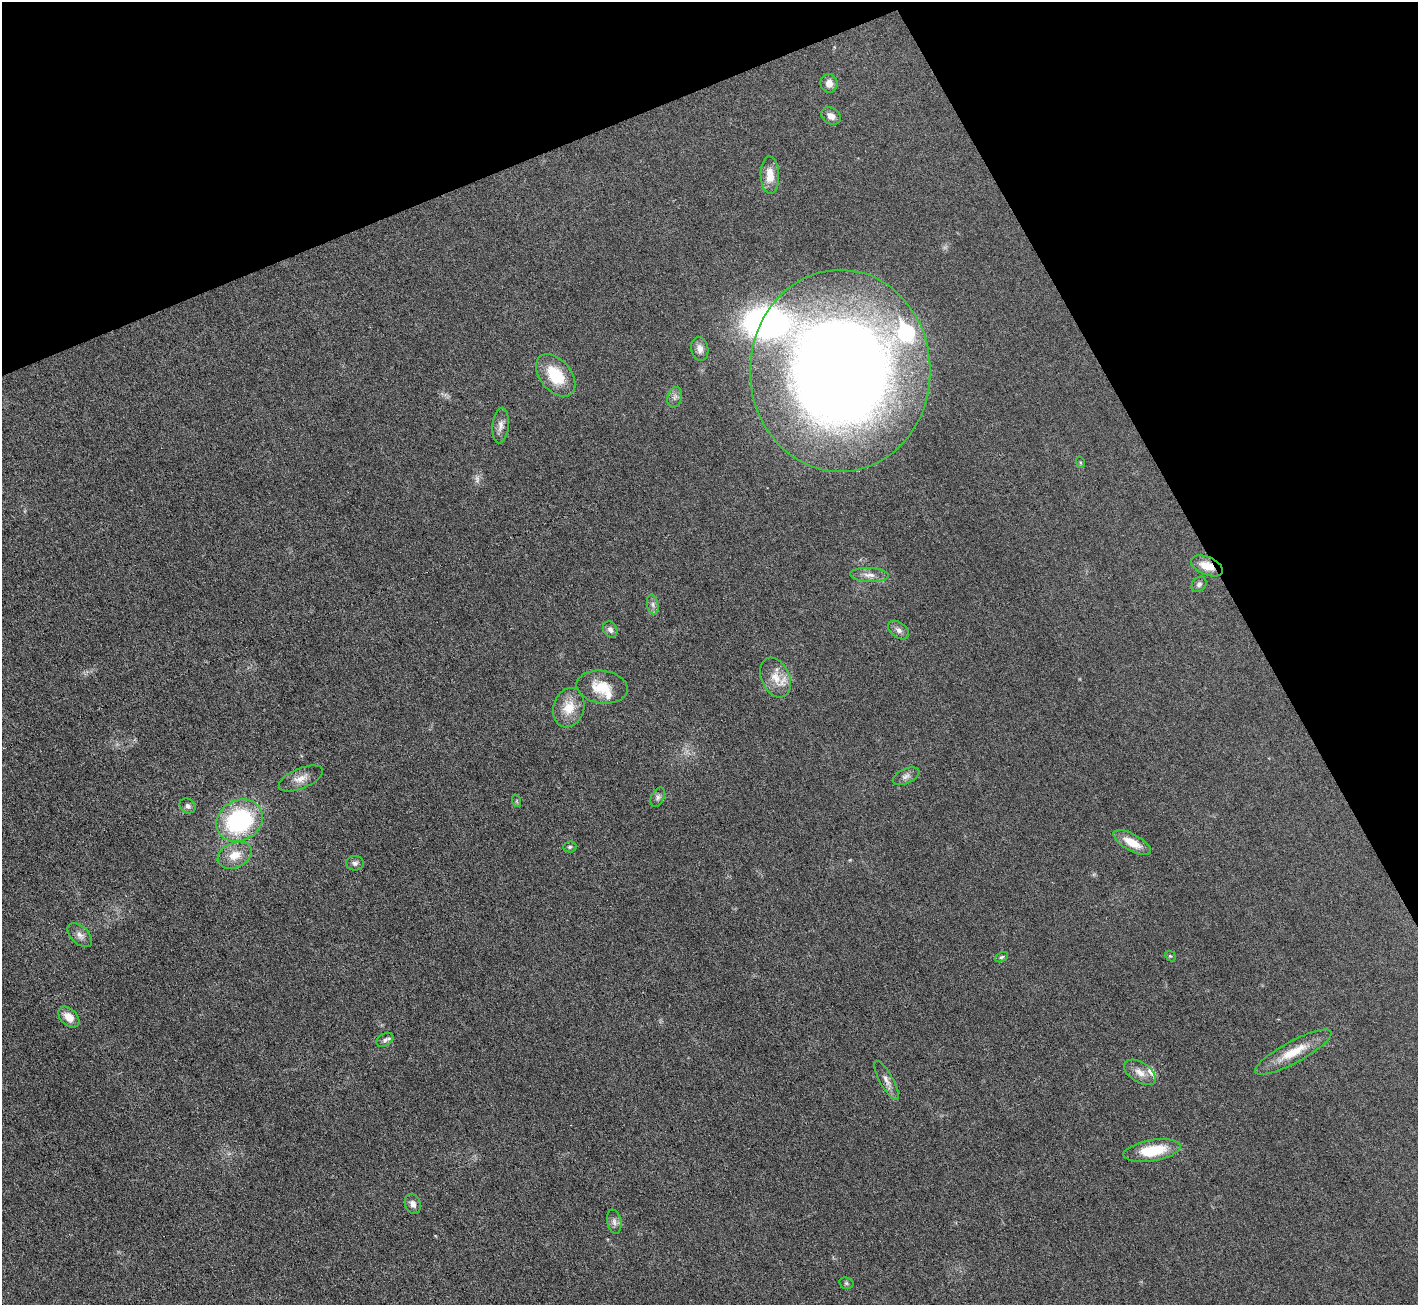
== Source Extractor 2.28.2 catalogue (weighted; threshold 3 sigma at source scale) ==
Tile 3 of 4 x 4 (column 3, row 1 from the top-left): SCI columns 2831-4246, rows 4063-5365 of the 5664 x 5653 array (HDU 1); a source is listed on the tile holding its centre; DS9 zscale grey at full resolution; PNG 1420 x 1307 px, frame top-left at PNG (2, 2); each listed source drawn as its Kron ellipse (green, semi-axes under 4 px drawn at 4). Shown black and unused: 22% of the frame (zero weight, under 3 of 6 exposures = <1% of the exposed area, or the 3 px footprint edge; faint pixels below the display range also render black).
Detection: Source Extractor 2.28.2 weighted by HDU 2 'WHT'; one run over the whole footprint, this tile lists its part. Background 0.0264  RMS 0.0037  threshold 0.0152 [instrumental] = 3 sigma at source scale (4.09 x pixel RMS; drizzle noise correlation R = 1.36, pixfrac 0.8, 0.05/0.05 arcsec/px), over >= 5 px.
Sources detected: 45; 1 too faint to see at this stretch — neither listed nor drawn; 4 inside a brighter listed object's ellipse — not listed separately; the other 40 listed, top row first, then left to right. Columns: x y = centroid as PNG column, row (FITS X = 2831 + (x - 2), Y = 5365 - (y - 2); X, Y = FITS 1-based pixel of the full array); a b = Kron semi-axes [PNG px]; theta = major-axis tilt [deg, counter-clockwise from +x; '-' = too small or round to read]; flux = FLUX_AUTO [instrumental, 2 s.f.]
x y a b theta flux
829 83 9 8 - 2.6
831 116 10 8 -34 2.3
770 175 19 9 -89 5.1
700 349 12 8 -79 2.2
840 371 101 90 -90 500
556 375 24 15 -50 13
675 397 10 7 73 1.4
501 426 18 8 85 2.4
1080 462 6 4 -72 0.38
1207 566 17 9 -22 5
869 575 19 7 -3 2.7
1199 584 8 6 44 1.1
653 605 10 5 -78 1.2
610 629 8 6 -61 1.4
898 630 12 7 -36 1.6
776 678 21 14 -65 5.8
602 687 26 16 -7 8.1
569 708 20 15 74 6.8
906 776 14 7 23 1.6
301 778 23 10 23 3.6
658 797 10 6 62 1.1
517 801 6 4 -72 0.43
188 806 8 7 - 1.2
240 821 24 20 28 45
1132 843 21 8 -29 5.7
570 847 6 5 - 0.64
235 855 18 12 24 5.6
355 863 9 7 -2 1.1
80 935 15 8 -43 2.2
1170 956 6 4 -42 0.47
1001 957 7 4 27 0.56
69 1017 12 8 -45 3.8
385 1040 9 6 33 1
1293 1052 43 11 29 8.8
1140 1072 18 10 -33 3.3
886 1080 22 6 -61 2.2
1152 1151 28 10 9 13
413 1204 10 7 -69 1.9
614 1222 12 7 -79 1.4
846 1283 7 5 -15 0.61
Overlapping masked pixels (flux is a lower limit): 1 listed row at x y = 1207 566